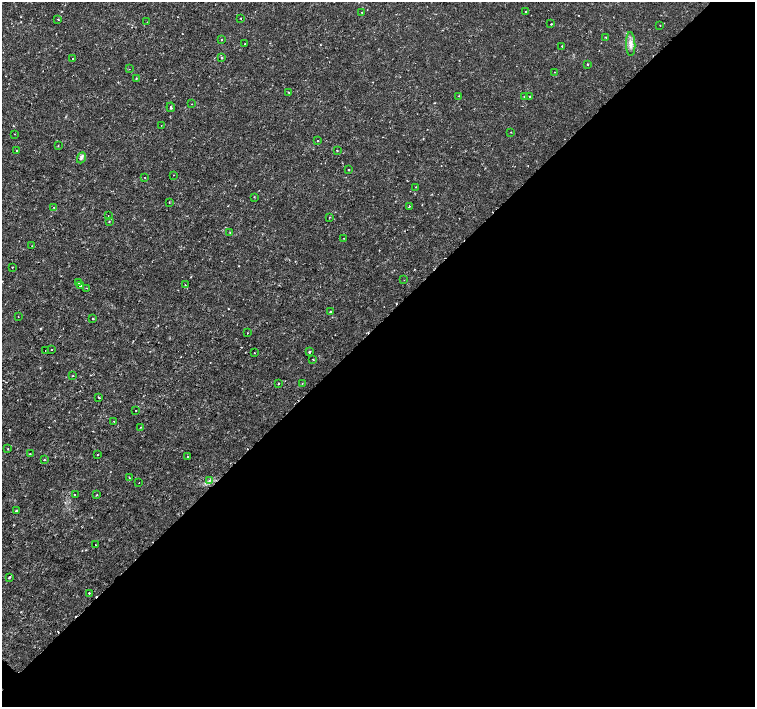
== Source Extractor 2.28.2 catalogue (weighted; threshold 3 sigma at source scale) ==
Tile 12 of 4 x 4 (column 4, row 3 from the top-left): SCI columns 4520-6025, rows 1574-2982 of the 6041 x 6034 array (HDU 1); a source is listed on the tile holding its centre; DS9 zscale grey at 2 x 2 block average (1 PNG px = mean of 2 x 2 image px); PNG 757 x 709 px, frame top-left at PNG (2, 2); each listed source drawn as its Kron ellipse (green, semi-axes under 4 px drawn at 4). Shown black and unused: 54% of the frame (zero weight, under 2 of 3 exposures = <1% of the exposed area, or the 3 px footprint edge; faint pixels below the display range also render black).
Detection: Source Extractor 2.28.2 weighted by HDU 2 'WHT'; one run over the whole footprint, this tile lists its part. Background 0.00334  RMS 0.0011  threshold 0.00482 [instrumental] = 3 sigma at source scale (4.5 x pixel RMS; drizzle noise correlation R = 1.50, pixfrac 1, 0.0396/0.0396 arcsec/px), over >= 5 px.
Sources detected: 88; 6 cosmic-ray / hot-pixel residue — neither listed nor drawn; the other 82 listed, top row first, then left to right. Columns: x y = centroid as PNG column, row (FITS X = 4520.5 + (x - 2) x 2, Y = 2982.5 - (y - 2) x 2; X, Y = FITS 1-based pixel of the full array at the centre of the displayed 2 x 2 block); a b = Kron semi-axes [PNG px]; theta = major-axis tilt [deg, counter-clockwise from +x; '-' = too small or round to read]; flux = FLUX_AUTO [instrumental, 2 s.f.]
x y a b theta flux
526 11 2 2 - 0.21
362 12 2 2 - 0.18
240 18 2 2 - 0.13
58 19 2 2 - 0.25
147 22 2 2 - 0.092
551 24 2 2 - 0.31
660 25 2 2 - 0.16
606 37 2 2 - 0.22
221 39 2 2 - 0.53
245 44 2 2 - 0.21
631 44 12 4 -88 1.4
562 46 2 2 - 0.2
222 58 2 2 - 0.42
72 59 2 2 - 0.14
587 64 2 2 - 0.23
129 69 2 2 - 0.096
555 72 2 2 - 0.13
136 79 2 2 - 0.18
289 93 2 2 - 0.22
459 96 2 2 - 0.12
524 96 2 2 - 0.52
530 96 2 2 - 0.29
192 104 2 2 - 0.095
171 107 5 2 - 0.28
161 125 2 2 - 0.099
511 132 2 2 - 0.13
15 134 2 2 - 0.091
317 141 2 2 - 0.15
58 145 2 2 - 0.12
17 150 2 2 - 0.51
337 151 2 2 - 0.17
81 158 6 3 66 0.52
349 170 2 2 - 0.21
174 175 2 2 - 0.098
145 178 2 2 - 0.11
416 187 2 2 - 0.11
254 197 2 2 - 0.11
169 203 2 2 - 0.14
409 207 2 2 - 0.36
54 208 2 2 - 0.12
108 216 2 2 - 0.35
330 217 2 2 - 0.16
109 221 2 2 - 0.24
230 232 2 2 - 0.11
344 238 2 2 - 0.13
32 246 2 2 - 0.12
12 267 2 2 - 0.17
404 280 2 2 - 0.28
78 283 2 2 - 0.37
80 285 2 2 - 0.57
185 285 2 2 - 0.11
87 288 2 2 - 0.13
330 312 2 2 - 0.61
18 317 2 2 - 0.092
93 319 3 2 - 0.17
247 333 2 2 - 0.13
52 349 2 2 - 0.19
45 351 2 2 - 0.1
309 352 2 2 - 0.53
254 353 2 2 - 0.1
313 359 2 2 - 0.18
73 376 2 2 - 0.17
279 383 2 2 - 0.16
302 384 2 2 - 0.14
99 398 2 2 - 0.25
136 410 2 2 - 0.26
114 422 2 2 - 0.29
141 427 3 2 - 0.13
8 449 2 2 - 0.18
30 454 2 2 - 0.14
97 455 2 2 - 0.15
188 456 2 2 - 0.21
44 460 2 2 - 0.17
129 477 2 2 - 0.15
209 481 4 2 - 0.32
139 483 2 2 - 0.088
75 495 2 2 - 1.4
97 495 2 2 - 0.22
16 511 2 2 - 1
95 545 2 2 - 0.15
9 577 2 2 - 0.42
89 593 2 2 - 0.41
Diffuse or blended objects may show on this block-average render without a row.